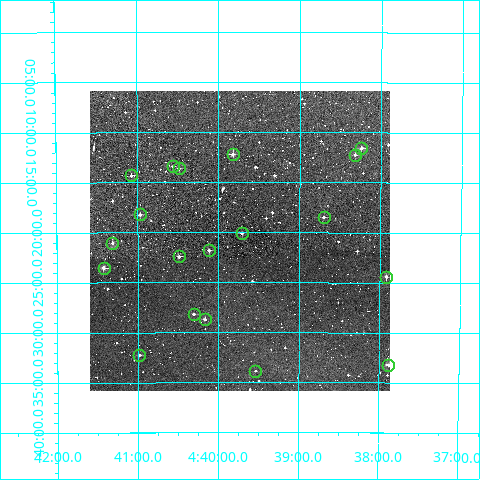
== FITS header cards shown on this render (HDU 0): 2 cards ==
NAXIS1  =                  300
NAXIS2  =                  300

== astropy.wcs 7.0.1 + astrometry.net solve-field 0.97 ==
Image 300 x 300 px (HDU 0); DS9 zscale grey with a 90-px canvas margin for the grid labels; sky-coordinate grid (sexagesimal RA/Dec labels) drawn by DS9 from the SOLVED WCS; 19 Tycho-2 reference stars matched to detected sources circled (green)
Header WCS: RA---TAN/DEC--TAN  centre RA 04:39:44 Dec -57:21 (69.93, -57.35 deg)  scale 6 arcsec/px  FOV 30.0' x 30.0'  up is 0 deg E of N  parity normal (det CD < 0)
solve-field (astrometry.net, Tycho-2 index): VERIFIED the header's WCS against the Tycho-2 star catalogue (verified at 2 index scales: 14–19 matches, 0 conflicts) and refined it, rather than solving blind
Solved WCS: RA---TAN-SIP/DEC--TAN-SIP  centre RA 04:39:44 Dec -57:21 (69.93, -57.35 deg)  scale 6 arcsec/px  FOV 30.0' x 30.0'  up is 0 deg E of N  parity normal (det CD < 0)
The solver's refit moves the header's centre by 1.1 arcsec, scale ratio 1.001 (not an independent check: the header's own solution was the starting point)
Tycho-2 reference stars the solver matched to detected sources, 19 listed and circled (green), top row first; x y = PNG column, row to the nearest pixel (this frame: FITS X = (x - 90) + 1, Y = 300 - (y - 91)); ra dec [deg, ICRS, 3 dp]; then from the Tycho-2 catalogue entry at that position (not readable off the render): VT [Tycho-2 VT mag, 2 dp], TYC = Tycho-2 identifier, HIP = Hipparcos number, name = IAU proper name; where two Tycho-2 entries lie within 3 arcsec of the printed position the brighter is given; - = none
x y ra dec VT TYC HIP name
361 148 69.560 -57.192 11.42 8512-399-1 - -
233 154 69.956 -57.203 11.23 8512-430-1 - -
355 155 69.579 -57.204 11.81 8512-414-1 - -
173 166 70.140 -57.223 12.07 8512-471-1 - -
179 168 70.122 -57.227 11.84 8512-479-1 - -
131 175 70.269 -57.238 12.36 8512-503-1 - -
140 214 70.243 -57.304 12.27 8512-580-1 - -
324 217 69.676 -57.308 11.67 8512-568-1 - -
242 233 69.928 -57.335 12.37 8512-546-1 - -
112 243 70.328 -57.350 12.20 8512-410-1 - -
209 250 70.030 -57.363 11.73 8512-325-1 - -
179 256 70.123 -57.373 12.13 8512-286-1 - -
104 268 70.355 -57.392 9.99 8512-557-1 - -
386 277 69.481 -57.406 11.06 8512-381-1 - -
194 314 70.077 -57.469 11.77 8512-462-1 - -
205 319 70.043 -57.478 11.24 8512-332-1 - -
139 355 70.246 -57.538 12.13 8515-205-1 - -
388 365 69.472 -57.553 11.05 8515-294-1 - -
255 371 69.885 -57.564 12.56 8515-126-1 - -